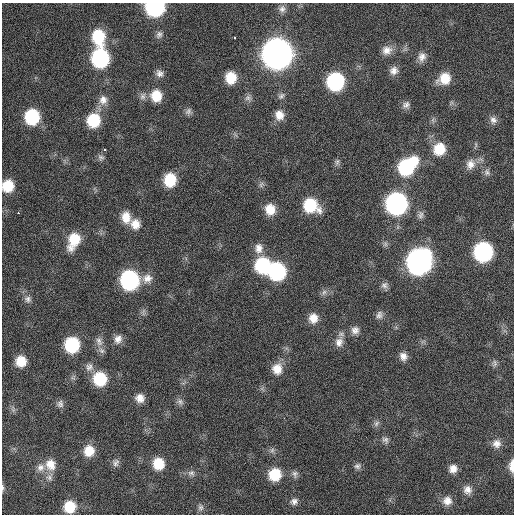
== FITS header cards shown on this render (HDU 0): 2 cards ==
NAXIS1  =                  512 / Axis length
NAXIS2  =                  512 / Axis length

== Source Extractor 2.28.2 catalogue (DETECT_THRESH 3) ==
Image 512 x 512 px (HDU 0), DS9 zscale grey, 1 PNG px = 1 image px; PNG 516 x 516 px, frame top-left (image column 1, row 512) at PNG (2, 3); no overlay
Background 113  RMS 11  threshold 32.6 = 3 sigma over >= 5 px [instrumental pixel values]
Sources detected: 93; all 93 listed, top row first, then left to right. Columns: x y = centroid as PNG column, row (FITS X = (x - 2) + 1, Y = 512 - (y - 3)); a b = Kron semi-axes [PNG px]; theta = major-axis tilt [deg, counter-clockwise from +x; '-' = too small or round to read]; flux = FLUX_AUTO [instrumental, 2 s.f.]
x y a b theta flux
155 7 12 10 2 1.2e+05
282 9 10 9 - 3.8e+03
159 35 10 8 64 2.9e+03
98 37 15 12 -81 3.0e+04
235 37 3 3 - 1.6e+04
387 50 13 11 13 6.4e+03
277 53 14 13 - 1.1e+06
422 57 12 10 71 5.2e+03
100 58 13 11 -89 9.7e+04
394 71 11 10 - 4.7e+03
159 73 11 9 -40 3.6e+03
231 78 11 10 - 1.6e+04
444 79 14 11 33 1.4e+04
335 81 12 11 - 9.0e+04
143 96 10 8 76 3.3e+03
156 96 12 11 - 1.5e+04
281 96 10 7 45 2.4e+03
248 98 9 8 - 2.9e+03
103 100 13 12 - 6.4e+03
406 105 11 8 34 3.3e+03
188 111 10 8 59 2.5e+03
279 115 12 11 - 7.4e+03
32 117 12 11 - 4.7e+04
93 120 13 12 - 3.0e+04
493 120 11 9 -73 4.0e+03
104 149 3 3 - 1.8e+04
439 149 13 12 - 1.8e+04
101 157 9 7 -6 2.4e+03
337 162 10 6 75 1.9e+03
470 164 14 12 65 7.1e+03
407 166 19 12 43 6.5e+04
487 172 10 8 -60 2.9e+03
170 180 12 10 88 2.5e+04
261 184 9 5 66 2.0e+03
8 186 11 10 - 1.8e+04
396 203 13 12 - 2.4e+05
311 205 15 12 -32 3.3e+04
270 209 12 11 - 1.1e+04
18 213 3 2 - 2.6e+03
420 215 10 8 82 2.9e+03
126 217 14 10 -80 1.0e+04
135 224 13 11 -58 8.2e+03
74 240 18 11 68 2.2e+04
259 248 14 10 89 6.0e+03
483 252 12 12 - 1.3e+05
419 261 15 13 64 4.3e+05
263 265 13 12 - 5.7e+04
277 271 12 11 - 8.9e+04
147 278 14 11 16 6.4e+03
129 280 12 12 - 1.2e+05
384 285 10 8 38 3.0e+03
324 292 9 6 61 2.5e+03
28 299 9 9 - 3.1e+03
379 315 11 9 74 3.3e+03
313 318 12 11 - 8.3e+03
355 330 10 10 - 4.4e+03
118 339 12 10 68 5.2e+03
99 341 14 8 -67 4.8e+03
339 342 14 10 72 6.4e+03
72 345 12 11 - 4.7e+04
101 351 9 7 -37 2.7e+03
403 356 10 8 -66 4.7e+03
21 361 10 10 - 1.3e+04
495 363 10 5 -85 2.0e+03
89 367 11 11 - 4.6e+03
277 369 13 12 - 1.0e+04
73 378 7 4 -18 1.4e+03
100 379 12 11 - 3.2e+04
140 398 10 9 - 6.3e+03
180 402 10 8 -28 2.8e+03
60 404 10 9 - 2.9e+03
376 423 10 6 51 2.4e+03
385 440 10 8 -45 3.0e+03
497 443 11 11 - 5.1e+03
272 450 7 6 - 1.9e+03
89 451 12 11 - 1.2e+04
116 463 11 8 65 2.9e+03
158 464 12 11 - 1.7e+04
50 465 15 13 -75 1.0e+04
357 466 9 7 8 2.5e+03
512 466 13 5 89 6.2e+03
40 467 11 10 - 5.3e+03
453 469 10 9 - 5.8e+03
191 473 11 8 -6 3.1e+03
275 474 11 11 - 2.3e+04
295 474 10 7 -86 2.6e+03
49 477 10 7 -34 3.3e+03
3 488 9 4 -86 1.5e+03
467 490 11 10 - 5.1e+03
294 501 9 8 - 3.1e+03
447 501 12 12 - 6.7e+03
69 507 11 10 - 1.8e+04
200 507 9 8 - 2.4e+03
At the frame edge (FLAGS 8, measured only in part): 4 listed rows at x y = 155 7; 8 186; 512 466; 3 488